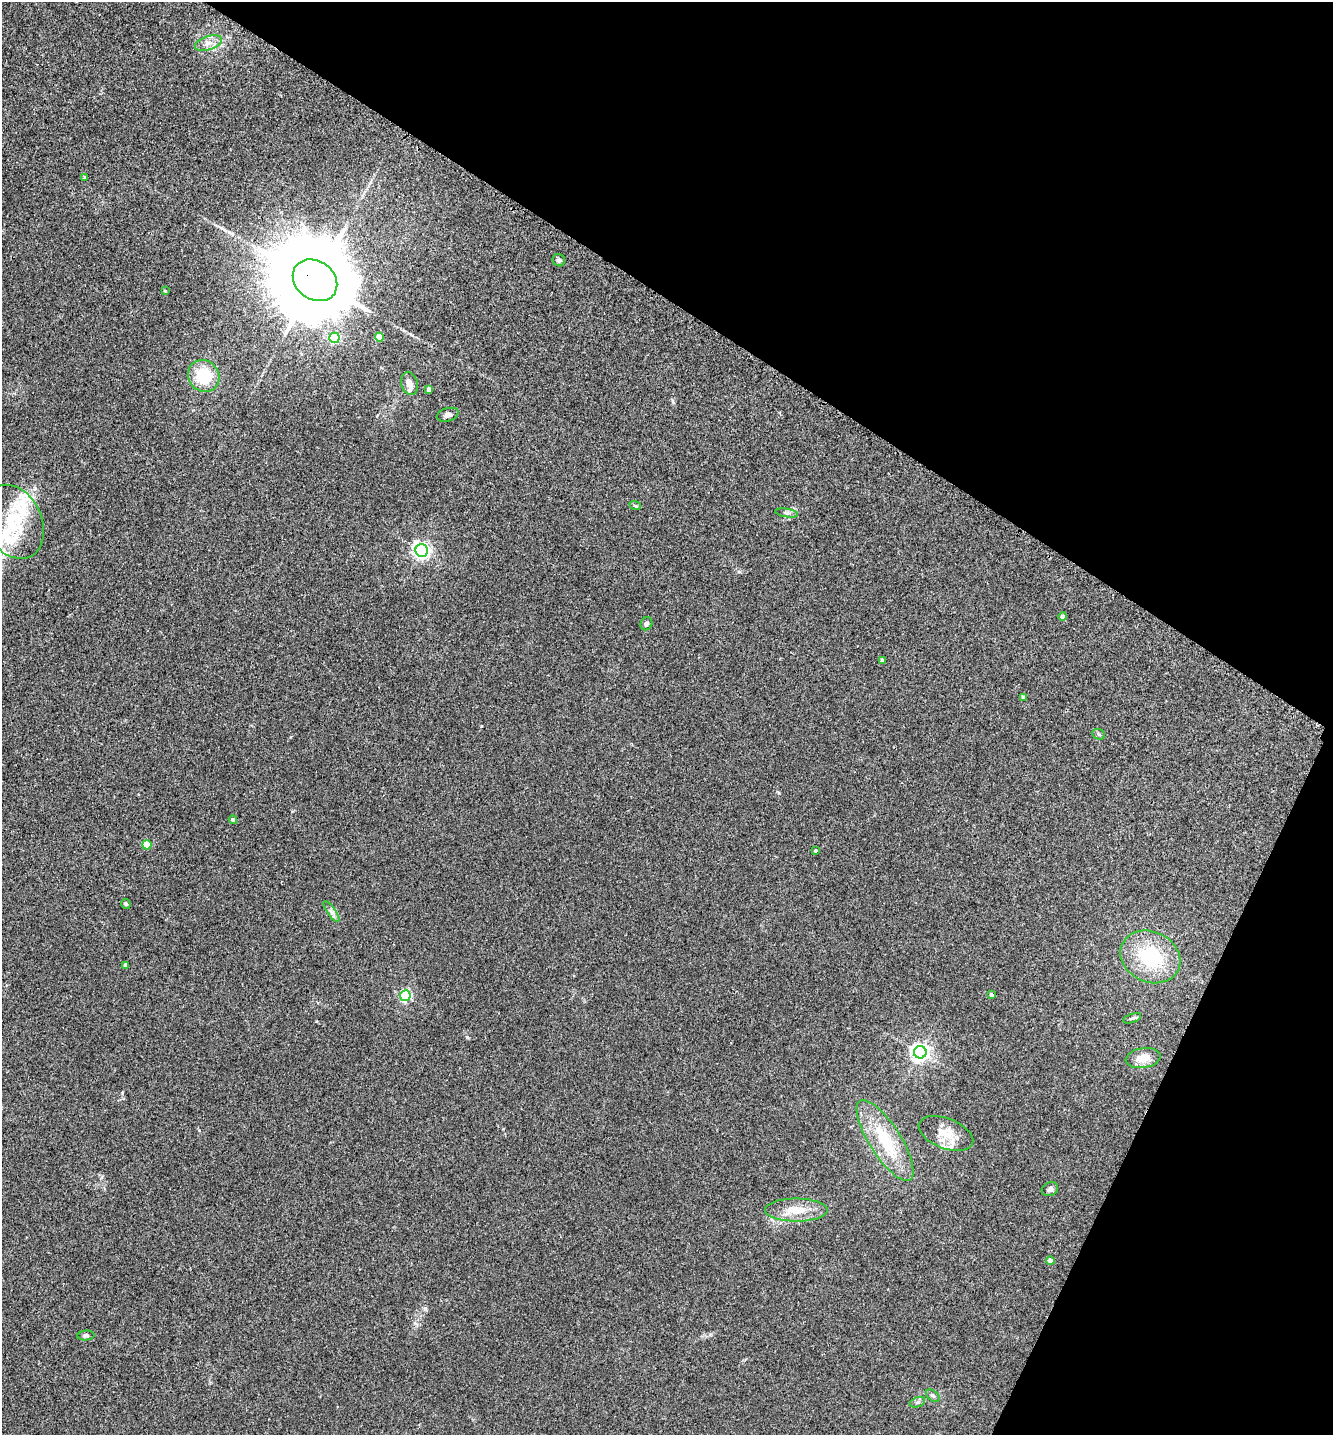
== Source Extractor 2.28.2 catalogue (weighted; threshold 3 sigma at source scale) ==
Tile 8 of 4 x 4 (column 4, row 2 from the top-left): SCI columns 4155-5485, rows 2897-4329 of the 5791 x 5784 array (HDU 1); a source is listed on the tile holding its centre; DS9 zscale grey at full resolution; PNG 1335 x 1437 px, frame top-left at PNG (2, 2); each listed source drawn as its Kron ellipse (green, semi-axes under 4 px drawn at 4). Shown black and unused: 28% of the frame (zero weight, under 3 of 4 exposures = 2% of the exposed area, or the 3 px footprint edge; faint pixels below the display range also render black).
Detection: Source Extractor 2.28.2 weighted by HDU 2 'WHT'; one run over the whole footprint, this tile lists its part. Background 0.0172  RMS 0.0044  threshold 0.02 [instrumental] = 3 sigma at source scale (4.5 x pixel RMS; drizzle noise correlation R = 1.50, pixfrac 1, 0.05/0.05 arcsec/px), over >= 5 px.
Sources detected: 49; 1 long thin detection or spike segment (spike, bleed or trail) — neither listed nor drawn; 8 inside a brighter listed object's ellipse — not listed separately; the other 40 listed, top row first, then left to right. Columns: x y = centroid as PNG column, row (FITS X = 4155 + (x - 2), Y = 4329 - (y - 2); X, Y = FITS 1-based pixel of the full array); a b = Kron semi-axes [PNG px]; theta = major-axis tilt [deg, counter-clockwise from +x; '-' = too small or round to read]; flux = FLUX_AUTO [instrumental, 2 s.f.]
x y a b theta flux
208 43 14 7 18 3
85 177 4 4 - 0.48
559 260 6 6 - 1.1
315 280 24 19 -37 8400
165 291 3 2 - 0.36
379 337 4 4 - 7.6
334 338 5 5 - 32
204 376 16 15 - 16
409 383 12 8 -76 3.3
429 389 4 4 - 2.3
448 415 11 6 17 1.7
635 505 6 3 -20 0.5
787 513 11 4 -10 1.2
14 522 39 28 -64 23
422 550 6 6 - 120
1063 617 4 4 - 2
646 624 7 5 64 1
882 660 4 4 - 0.98
1023 697 4 4 - 0.91
1099 734 7 5 -23 0.77
233 820 4 4 - 1.3
147 845 4 4 - 9.9
816 850 4 3 - 0.6
126 904 5 4 - 0.72
331 912 12 3 -54 1.4
1150 957 31 25 -26 27
126 965 4 3 - 1.5
991 994 4 3 - 0.93
405 996 5 5 - 55
1132 1018 9 4 18 0.86
920 1052 6 6 - 180
1143 1058 17 10 9 5
946 1133 28 15 -21 7.5
885 1140 47 15 -58 22
1050 1189 8 7 - 1.6
796 1210 31 11 0 8.5
1050 1261 4 4 - 2.9
86 1336 8 5 6 0.83
933 1396 8 5 -40 0.92
917 1402 8 5 20 1
Overlapping masked pixels (flux is a lower limit): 1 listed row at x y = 315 280
Unlisted compact peaks at least as high as the median listed source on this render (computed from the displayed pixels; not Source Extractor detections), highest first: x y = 467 1037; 425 1308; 739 572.